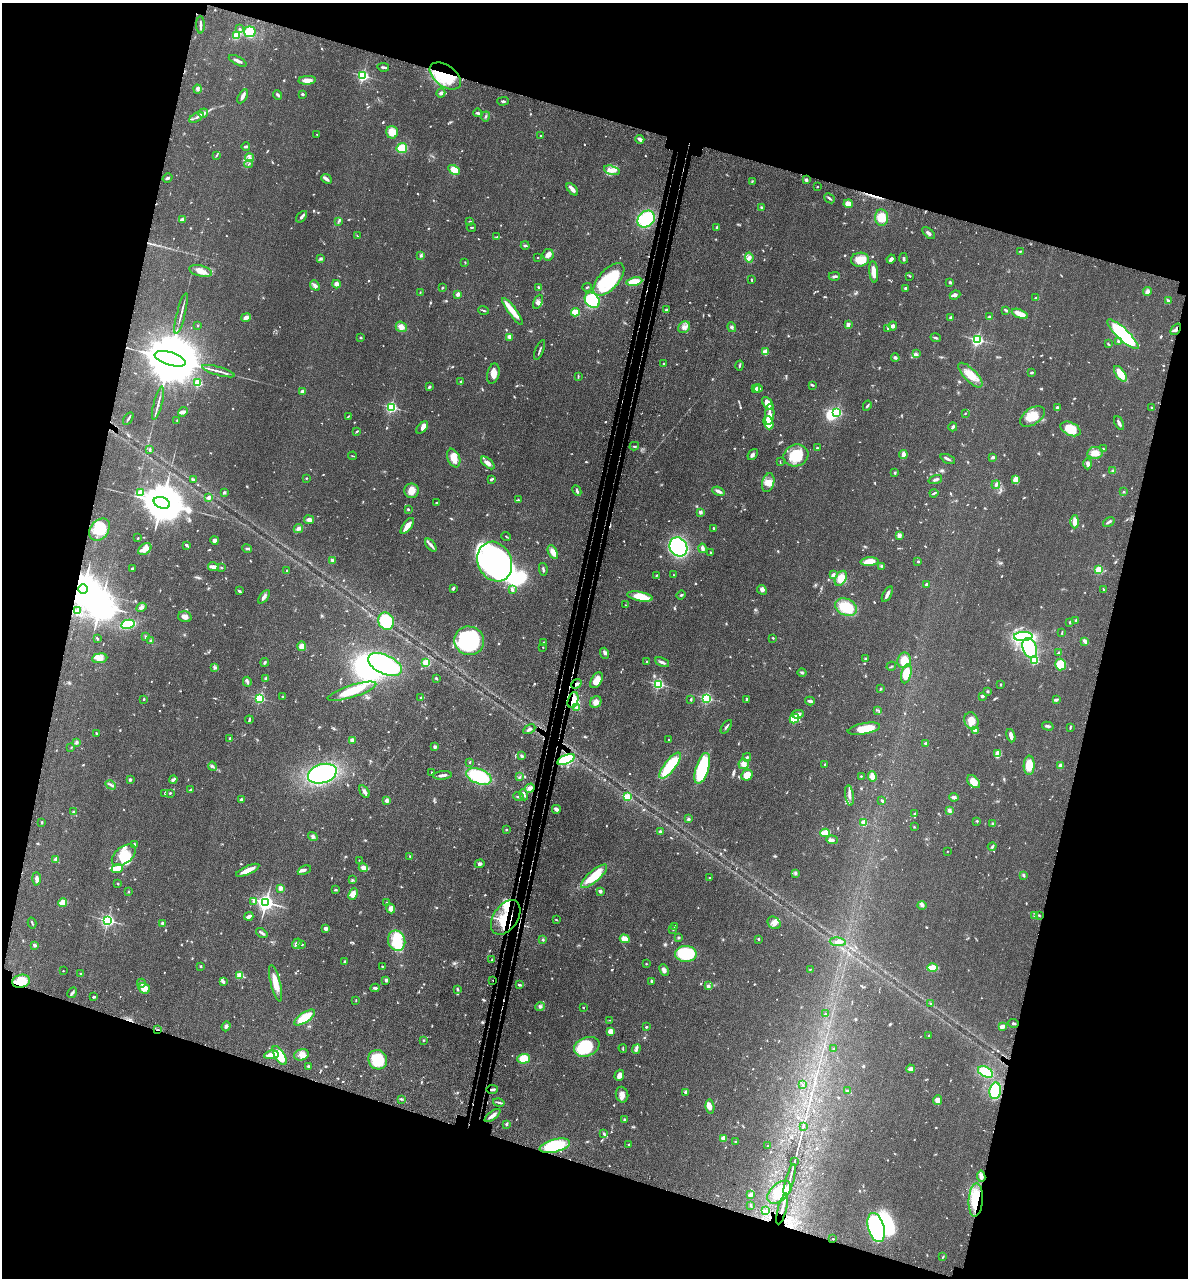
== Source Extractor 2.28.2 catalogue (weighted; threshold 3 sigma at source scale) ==
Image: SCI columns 319-5059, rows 71-5173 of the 5260 x 5242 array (HDU 1 of 3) = the unmasked area's bounding box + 8 px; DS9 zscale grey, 4 x 4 block average (1 PNG px = mean of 4 x 4 image px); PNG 1190 x 1280 px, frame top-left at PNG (2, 3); each listed source drawn as its Kron ellipse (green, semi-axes under 4 px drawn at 4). Shown black and unused: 34% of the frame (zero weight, under 3 of 4 exposures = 7% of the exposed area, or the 3 px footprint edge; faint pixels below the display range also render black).
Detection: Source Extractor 2.28.2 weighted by HDU 2 'WHT'. Background 0.041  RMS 0.005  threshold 0.0223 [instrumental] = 3 sigma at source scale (4.5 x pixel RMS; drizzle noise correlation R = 1.50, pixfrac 1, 0.05/0.05 arcsec/px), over >= 5 px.
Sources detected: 974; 2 too faint to see at this stretch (4 x 4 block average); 15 inside a brighter object's white glare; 3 cosmic-ray / hot-pixel residue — neither listed nor drawn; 15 coinciding with a brighter row at this scale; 45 inside a brighter listed object's ellipse — not listed separately; of the other 894, all 500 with FLUX_AUTO >= 2.05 (the completeness limit of this list) listed and drawn (394 fainter detections not listed), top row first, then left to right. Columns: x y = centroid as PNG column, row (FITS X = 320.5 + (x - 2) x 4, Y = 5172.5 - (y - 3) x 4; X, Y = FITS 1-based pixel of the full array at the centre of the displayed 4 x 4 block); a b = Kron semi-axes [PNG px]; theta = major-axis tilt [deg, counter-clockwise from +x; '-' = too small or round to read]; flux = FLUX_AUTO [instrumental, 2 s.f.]
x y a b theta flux
200 25 8 2 -90 8.7
240 29 3 3 - 3.4
250 32 6 5 - 86
236 36 3 2 - 49
238 61 10 2 -27 12
383 67 6 2 -8 5.5
363 76 2 2 - 520
445 76 18 10 -37 110
307 80 9 4 4 19
198 89 4 3 - 6.1
441 93 4 3 - 8.2
303 94 2 2 - 4.7
278 95 5 3 - 5.4
243 96 8 3 60 11
503 101 5 2 - 5.3
203 113 5 3 - 7.9
478 113 4 2 - 6.2
485 116 5 2 - 3.5
196 117 8 2 31 6.6
392 132 6 6 - 37
317 134 2 2 - 2.4
541 136 2 2 - 3.7
640 139 4 2 - 18
246 146 4 2 - 6
402 148 5 5 - 51
217 155 4 2 - 2.9
250 158 4 2 - 5.6
249 164 4 2 - 2.7
454 170 6 4 -29 40
612 170 8 4 -17 18
167 178 5 2 - 5.8
327 179 5 3 - 8.7
806 180 3 3 - 5.6
752 181 3 2 - 2.6
817 187 2 2 - 4.8
572 189 7 2 -50 19
829 198 6 2 -41 4.9
848 204 4 4 - 22
761 207 3 2 - 3.1
302 217 7 2 49 10
882 217 8 6 -84 46
182 219 3 2 - 2.9
646 219 9 7 39 180
338 221 3 2 - 3.2
470 221 4 2 - 2.9
471 227 5 2 - 2.4
717 227 3 2 - 3
929 233 7 2 -40 9.3
357 236 4 2 - 2.3
497 237 4 2 - 2.8
525 245 4 2 - 3.9
1020 251 3 2 - 2.3
421 255 4 3 - 4.8
548 255 6 5 - 15
749 257 5 4 - 11
538 258 2 2 - 5.8
903 258 5 2 - 4.8
320 259 2 2 - 3.1
891 259 4 2 - 9.3
860 260 9 7 8 43
465 262 2 2 - 2.3
201 271 12 5 -15 24
874 272 11 3 -85 28
834 276 6 3 1 6.1
910 276 2 2 - 2.1
609 279 20 10 48 140
752 279 3 2 - 2.2
634 281 8 3 9 50
950 282 2 2 - 7.5
336 284 4 3 - 13
315 285 5 3 - 9
442 287 3 2 - 3.2
539 287 3 2 - 6.3
587 287 4 2 - 2.9
905 288 2 2 - 7.5
420 292 3 2 - 2.1
1147 292 4 3 - 11
458 294 2 2 - 43
955 295 5 3 - 12
1036 298 3 3 - 3.2
592 300 8 6 -50 330
1168 301 4 2 - 8.8
538 302 7 4 63 11
484 310 5 2 - 4
666 310 3 2 - 3.5
1006 310 4 2 - 4.2
513 311 16 3 -54 42
575 312 4 3 - 42
181 313 21 2 76 12
1020 314 8 3 -22 36
246 317 5 3 - 14
989 317 3 2 - 5.4
951 318 2 2 - 44
848 324 3 2 - 12
198 325 2 2 - 6.5
893 326 4 3 - 8.5
401 327 6 5 - 20
684 327 6 5 - 14
732 327 5 2 - 5.1
888 329 3 2 - 3.9
1176 329 6 2 52 9.4
1123 334 21 5 -44 340
360 337 3 2 - 2.9
509 337 3 3 - 8.4
936 338 5 2 - 4.9
977 340 2 2 - 590
1118 341 3 2 - 4.1
1108 344 3 2 - 2.8
540 350 10 2 68 5.5
765 352 4 3 - 29
916 354 3 2 - 3.7
895 358 4 3 - 5.9
170 359 16 6 -17 50000
664 364 2 2 - 3.5
740 366 5 2 - 3.6
218 371 17 2 -16 12
1032 373 2 2 - 6.9
493 374 10 6 76 22
1120 374 9 4 -55 57
970 375 16 6 -46 44
578 376 3 2 - 2.8
461 382 3 2 - 8.1
198 383 2 2 - 180
813 385 2 2 - 2.4
429 387 4 2 - 3.9
758 388 4 2 - 7.6
756 389 2 2 - 28
302 391 3 2 - 12
158 403 17 2 75 11
768 403 7 4 -53 33
867 406 5 2 - 4.2
391 407 2 2 - 480
1057 408 2 2 - 35
1152 408 3 2 - 3.2
183 412 5 4 - 8.9
837 412 2 2 - 330
965 413 2 2 - 2.6
770 414 11 4 84 21
348 416 3 2 - 3.1
1032 416 14 8 33 51
128 419 7 2 57 5
177 421 3 2 - 2.2
768 423 7 4 -70 70
1119 423 7 2 -63 8.7
953 427 4 2 - 6.1
422 428 7 4 47 18
1070 429 10 6 -24 54
357 431 3 2 - 3.5
634 446 5 2 - 3.1
818 448 4 2 - 3.5
150 449 3 2 - 3.2
1104 449 3 2 - 2.4
1095 453 8 6 9 26
903 454 4 2 - 17
753 455 6 3 51 7.4
796 455 12 10 20 90
352 456 4 2 - 2.1
993 457 4 2 - 6.1
454 458 10 6 -68 34
948 459 8 2 -25 6.6
780 462 3 2 - 2.2
488 463 8 4 -41 13
1088 464 5 2 - 9
1112 471 3 2 - 4.9
895 473 3 2 - 3.1
306 478 2 2 - 3.2
193 479 3 2 - 3.1
491 479 3 2 - 4
935 480 7 2 18 7.2
1016 480 4 3 - 43
768 483 9 6 73 25
996 485 4 3 - 7.3
411 491 7 7 - 26
577 491 6 2 -66 5.8
718 491 6 2 -22 12
141 492 2 2 - 150
224 492 2 2 - 5.5
1124 492 2 2 - 2.4
934 493 4 2 - 4.5
209 497 2 2 - 45
518 500 3 2 - 2.5
162 503 8 5 -19 17000
436 503 3 2 - 3
408 509 3 2 - 4.6
700 512 2 2 - 34
309 520 5 3 - 14
1075 522 6 3 90 24
1109 522 6 2 31 6.8
407 526 9 3 53 34
713 528 3 2 - 3.3
298 529 4 4 - 7.7
99 530 12 9 53 79
506 536 5 2 - 2.2
899 536 2 2 - 56
138 538 2 2 - 3.2
214 540 4 4 - 9.5
187 545 4 2 - 4.4
431 545 8 3 -52 9.6
678 547 10 8 -56 510
247 548 5 2 - 4.4
702 548 4 3 - 10
145 549 7 5 35 28
553 552 7 4 -60 25
711 553 3 2 - 3.5
332 560 4 3 - 4
495 562 20 17 -66 1100
870 562 9 4 3 45
918 562 3 2 - 3.1
882 566 3 2 - 3.7
213 567 5 3 - 14
132 568 3 2 - 2.9
222 568 3 2 - 2.4
543 569 6 2 -79 4.6
1099 570 2 2 - 210
286 571 2 2 - 2.4
656 575 4 2 - 2.9
673 575 2 2 - 3.2
833 575 4 3 - 7.2
841 578 8 5 60 37
926 584 3 2 - 4.1
453 588 3 2 - 6.1
83 589 5 4 - 8500
512 590 3 2 - 8.6
762 590 5 4 - 9.1
1104 590 4 2 - 3.5
239 591 3 2 - 5
887 594 8 2 62 13
681 595 5 2 - 3.5
640 596 13 4 -10 68
264 597 8 3 51 9.1
625 605 2 2 - 2.1
141 607 5 3 - 7
846 607 11 8 -25 95
77 611 3 2 - 3
185 617 7 5 -16 14
1076 620 3 2 - 3
386 621 9 7 -59 150
1070 622 3 2 - 2.6
128 624 7 3 11 180
1062 633 3 2 - 2.3
146 637 3 3 - 4.8
1023 637 9 4 2 240
97 638 3 2 - 3.1
773 638 3 2 - 2.2
150 641 3 3 - 4
469 641 15 14 - 320
1085 641 4 2 - 12
544 642 3 2 - 3.1
302 646 5 4 - 24
543 647 2 2 - 2.5
1030 648 10 7 -71 140
1059 652 3 2 - 3.3
605 653 5 3 - 8.4
100 658 7 5 7 18
865 659 3 2 - 2.9
904 660 8 6 72 44
1035 660 2 2 - 230
647 661 2 2 - 2.8
265 662 4 2 - 4.2
662 662 7 3 -24 8.1
426 663 4 4 - 34
385 664 18 9 -25 730
1060 665 6 5 - 55
891 666 5 2 - 3.1
214 668 3 2 - 3.6
802 672 4 2 - 4.4
906 674 10 5 76 64
266 678 3 3 - 3.8
436 678 3 2 - 3.8
596 680 8 5 58 31
247 682 5 2 - 5.1
576 684 5 3 - 7.6
659 684 2 2 - 380
1000 684 2 2 - 3.1
881 689 3 2 - 3.3
352 691 25 6 18 86
988 691 2 2 - 6.2
982 696 3 2 - 7.8
283 697 3 2 - 2.1
421 697 2 2 - 2.4
260 698 2 2 - 370
707 698 2 2 - 460
144 699 2 2 - 2.7
691 699 3 2 - 3.9
747 699 3 2 - 4.7
573 700 8 5 72 41
1056 700 3 3 - 4.1
810 701 5 3 - 7.5
596 702 6 5 - 16
577 707 3 3 - 7.1
878 710 3 2 - 2.5
798 714 6 4 8 13
795 719 5 4 - 59
249 720 4 2 - 5
971 721 9 6 -68 33
1048 726 6 2 -15 6.1
726 727 8 2 54 5.6
1070 728 3 2 - 3.2
529 729 7 2 28 6.6
864 729 16 5 11 58
975 730 2 2 - 66
96 733 4 2 - 3.1
1011 736 7 3 -71 17
229 739 3 2 - 2.6
669 739 2 2 - 2.6
352 740 3 3 - 13
77 742 3 2 - 5.7
926 743 2 2 - 11
71 747 3 2 - 2.2
435 747 4 3 - 5.3
998 754 4 3 - 42
522 756 4 3 - 4.8
747 757 4 2 - 6
566 759 9 4 21 210
470 762 2 2 - 5.7
743 764 5 5 - 16
825 764 2 2 - 7.6
1029 765 9 5 87 48
212 766 5 3 - 5.2
670 766 16 5 52 140
1060 766 4 3 - 7.2
702 768 16 6 73 250
432 773 3 2 - 3.1
322 774 15 9 17 340
442 775 9 2 6 9.9
747 775 6 5 - 39
479 776 13 7 -22 180
861 776 2 2 - 3.3
520 777 3 2 - 2.5
872 777 5 4 - 16
130 780 3 3 - 5.2
173 780 4 3 - 6.7
974 782 8 5 -44 32
111 785 5 2 - 5
530 788 5 4 - 14
190 790 3 2 - 5.5
364 791 7 3 -57 8.1
165 793 3 2 - 5
170 793 2 2 - 3.9
524 795 6 3 -68 6.5
849 795 10 3 -82 11
518 797 5 2 - 5.9
627 797 2 2 - 160
954 797 4 3 - 8
241 799 3 2 - 3.8
387 800 2 2 - 15
882 800 3 2 - 4.2
556 809 4 3 - 11
949 810 4 3 - 7.7
73 812 3 2 - 3.2
915 814 3 2 - 2.8
688 819 4 3 - 4.9
977 821 3 2 - 2.3
42 822 3 2 - 3.6
864 823 2 2 - 110
993 824 3 2 - 8.2
914 827 3 2 - 2.2
506 829 2 2 - 2.5
660 831 2 2 - 21
825 833 4 2 - 59
313 836 5 3 - 6.4
832 840 6 3 -3 12
134 844 3 2 - 3.4
992 846 4 2 - 4.6
947 852 2 2 - 2.2
124 855 14 8 38 62
410 857 3 2 - 2.5
56 859 2 2 - 51
359 860 2 2 - 2.5
480 864 5 3 - 6.1
363 867 4 3 - 17
117 868 6 4 21 36
248 870 12 3 24 38
304 870 7 2 24 5.5
795 873 4 3 - 4.4
1023 875 3 2 - 3
594 876 16 5 42 84
710 878 2 2 - 2.5
37 879 7 2 -88 13
352 880 3 2 - 2.3
118 884 2 2 - 2.5
280 888 2 2 - 56
336 890 2 2 - 4
600 891 2 2 - 37
128 892 2 2 - 2.2
353 894 6 4 66 20
253 901 3 3 - 5.5
266 902 3 3 - 1500
63 903 4 3 - 41
387 903 4 2 - 3.5
922 905 5 4 - 6.2
391 908 5 4 - 20
1039 915 3 2 - 2.4
249 916 4 2 - 16
1034 916 2 2 - 6.7
506 917 19 12 56 110
108 920 2 2 - 770
556 920 3 2 - 2.7
32 923 5 2 - 3.7
162 923 2 2 - 24
774 923 7 5 -38 16
675 926 2 2 - 2.5
325 929 3 3 - 11
673 929 3 2 - 2.3
262 933 6 2 -35 8.2
679 938 3 2 - 3.7
543 939 2 2 - 3.4
625 939 5 3 - 28
758 939 2 2 - 9.5
397 941 10 8 -70 100
838 942 8 2 -6 15
297 943 5 3 - 8.6
302 944 3 2 - 2.1
35 945 4 3 - 4.9
686 954 11 8 -1 150
492 959 2 2 - 3.1
345 961 4 2 - 3.7
646 964 2 2 - 2.5
200 966 2 2 - 13
382 966 2 2 - 3.8
932 968 5 2 - 81
810 969 3 2 - 2.3
664 970 6 4 -66 8.8
63 971 2 2 - 3.1
80 973 3 2 - 2.3
240 975 2 2 - 130
386 980 2 2 - 23
493 980 2 2 - 3.4
21 981 9 6 12 70
652 981 4 2 - 4.1
223 982 3 3 - 6.4
141 983 4 3 - 6.3
275 983 19 4 -76 38
519 985 4 2 - 4.5
708 986 3 3 - 6.6
144 988 6 5 - 25
375 988 4 2 - 5.1
457 989 4 2 - 3.4
72 993 6 3 61 5.7
93 997 3 2 - 3.7
356 1000 3 2 - 2.2
931 1004 3 2 - 2.4
540 1007 5 3 - 6.6
583 1008 2 2 - 2.7
825 1014 2 2 - 2.8
305 1018 12 5 34 68
610 1020 4 2 - 2.1
1013 1023 5 2 - 4.4
226 1026 5 4 - 6.6
1002 1026 3 2 - 19
646 1027 2 2 - 8.4
158 1030 4 2 - 2.4
610 1031 4 4 - 18
929 1036 2 2 - 8.2
423 1040 2 2 - 2.8
587 1047 13 9 22 170
623 1048 4 2 - 2.9
636 1049 5 3 - 6.6
833 1049 2 2 - 2.9
271 1055 7 3 10 34
301 1055 7 5 15 17
280 1056 11 5 -57 81
524 1059 6 5 - 57
378 1060 10 9 - 120
308 1066 3 3 - 3.9
910 1069 4 3 - 11
985 1072 8 5 -28 80
619 1075 6 4 70 14
803 1085 4 2 - 2.5
492 1089 5 2 - 8.4
847 1091 4 2 - 6.4
995 1091 8 5 81 91
686 1092 4 3 - 4.6
622 1095 8 6 -77 16
401 1099 4 2 - 4
937 1100 5 4 - 14
499 1102 6 2 -14 6
710 1107 7 4 -81 15
493 1115 9 2 37 14
625 1120 3 3 - 4
507 1124 2 2 - 16
803 1126 3 2 - 3.1
603 1134 3 2 - 2.5
723 1138 2 2 - 74
735 1141 2 2 - 6.5
629 1144 2 2 - 11
555 1146 15 6 14 180
768 1146 3 2 - 2.1
795 1161 3 2 - 2.4
981 1176 6 3 -83 14
790 1180 16 2 75 14
779 1192 14 8 44 69
750 1195 2 2 - 18
976 1200 17 7 87 100
751 1206 3 2 - 2.6
782 1209 16 2 76 19
766 1211 2 2 - 2.1
876 1227 15 8 -74 500
833 1239 2 2 - 2.1
943 1257 4 2 - 2.7
Overlapping masked pixels (flux is a lower limit): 15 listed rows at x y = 445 76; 1176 329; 170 359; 83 589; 576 684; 573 700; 566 759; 506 917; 493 980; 21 981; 158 1030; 492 1089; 981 1176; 976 1200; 782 1209
Diffuse or blended objects may show on this block-average render without a row.